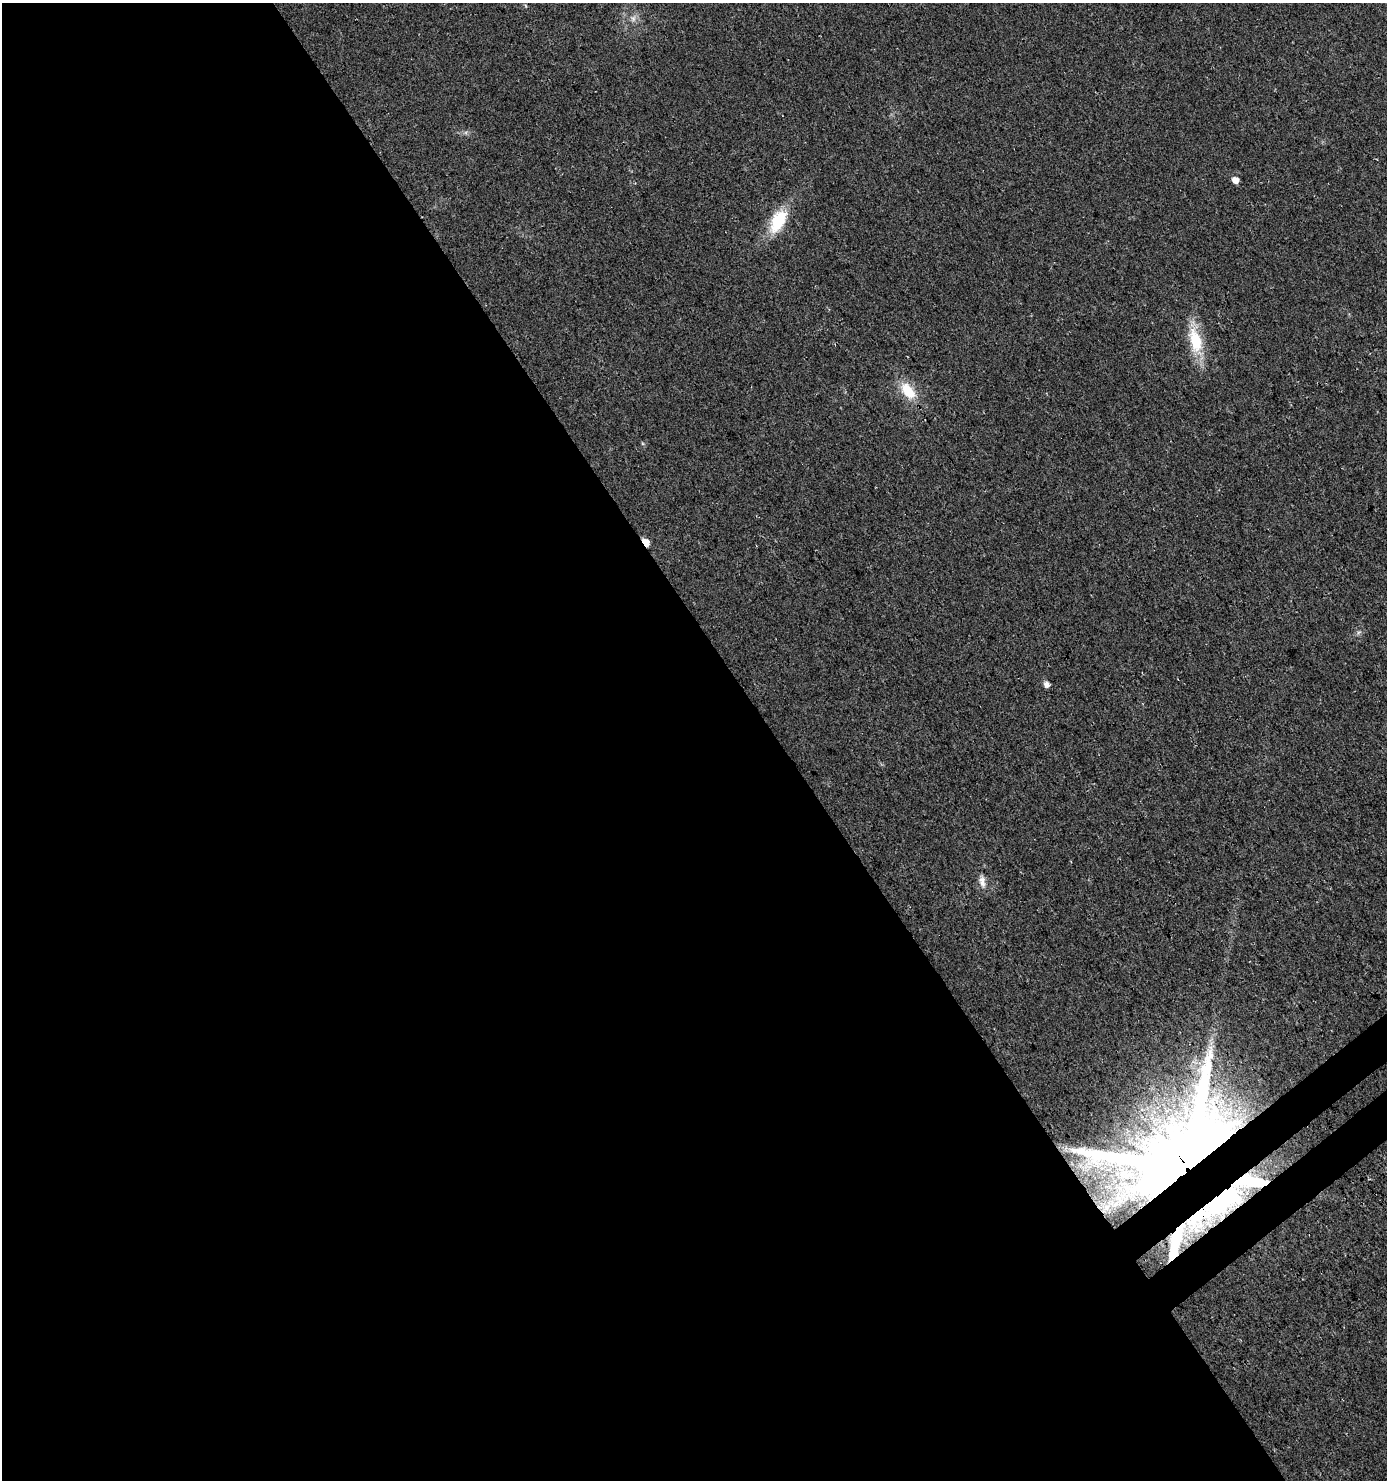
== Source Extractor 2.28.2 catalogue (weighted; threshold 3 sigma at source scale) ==
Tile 9 of 4 x 4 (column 1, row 3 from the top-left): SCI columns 229-1613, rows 1525-3002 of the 5935 x 6014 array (HDU 1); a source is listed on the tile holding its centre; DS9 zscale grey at full resolution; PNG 1389 x 1482 px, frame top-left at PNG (2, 3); no overlay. Shown black and unused: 57% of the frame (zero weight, under 3 of 4 exposures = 5% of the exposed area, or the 3 px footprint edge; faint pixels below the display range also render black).
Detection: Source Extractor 2.28.2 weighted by HDU 2 'WHT'; one run over the whole footprint, this tile lists its part. Background 0.0241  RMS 0.007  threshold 0.0313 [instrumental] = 3 sigma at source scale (4.5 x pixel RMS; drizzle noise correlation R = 1.50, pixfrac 1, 0.0396/0.0396 arcsec/px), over >= 5 px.
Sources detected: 14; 2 inside a brighter object's white glare — not listed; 2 inside a brighter listed object's ellipse — not listed separately; the other 10 listed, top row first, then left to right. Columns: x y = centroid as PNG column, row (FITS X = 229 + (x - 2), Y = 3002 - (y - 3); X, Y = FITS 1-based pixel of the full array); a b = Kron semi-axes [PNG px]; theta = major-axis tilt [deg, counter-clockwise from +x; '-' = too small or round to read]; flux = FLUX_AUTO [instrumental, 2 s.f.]
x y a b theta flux
633 18 9 6 -84 2.6
1235 180 7 6 - 4.3
778 221 28 15 61 29
1195 340 36 16 -76 26
908 391 24 14 -50 18
646 542 9 5 -51 9.1
1046 684 6 5 - 3.6
982 882 19 8 -80 5.1
1184 1163 43 30 50 8100
1215 1202 79 40 37 130
Overlapping masked pixels (flux is a lower limit): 3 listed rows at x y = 646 542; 1184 1163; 1215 1202